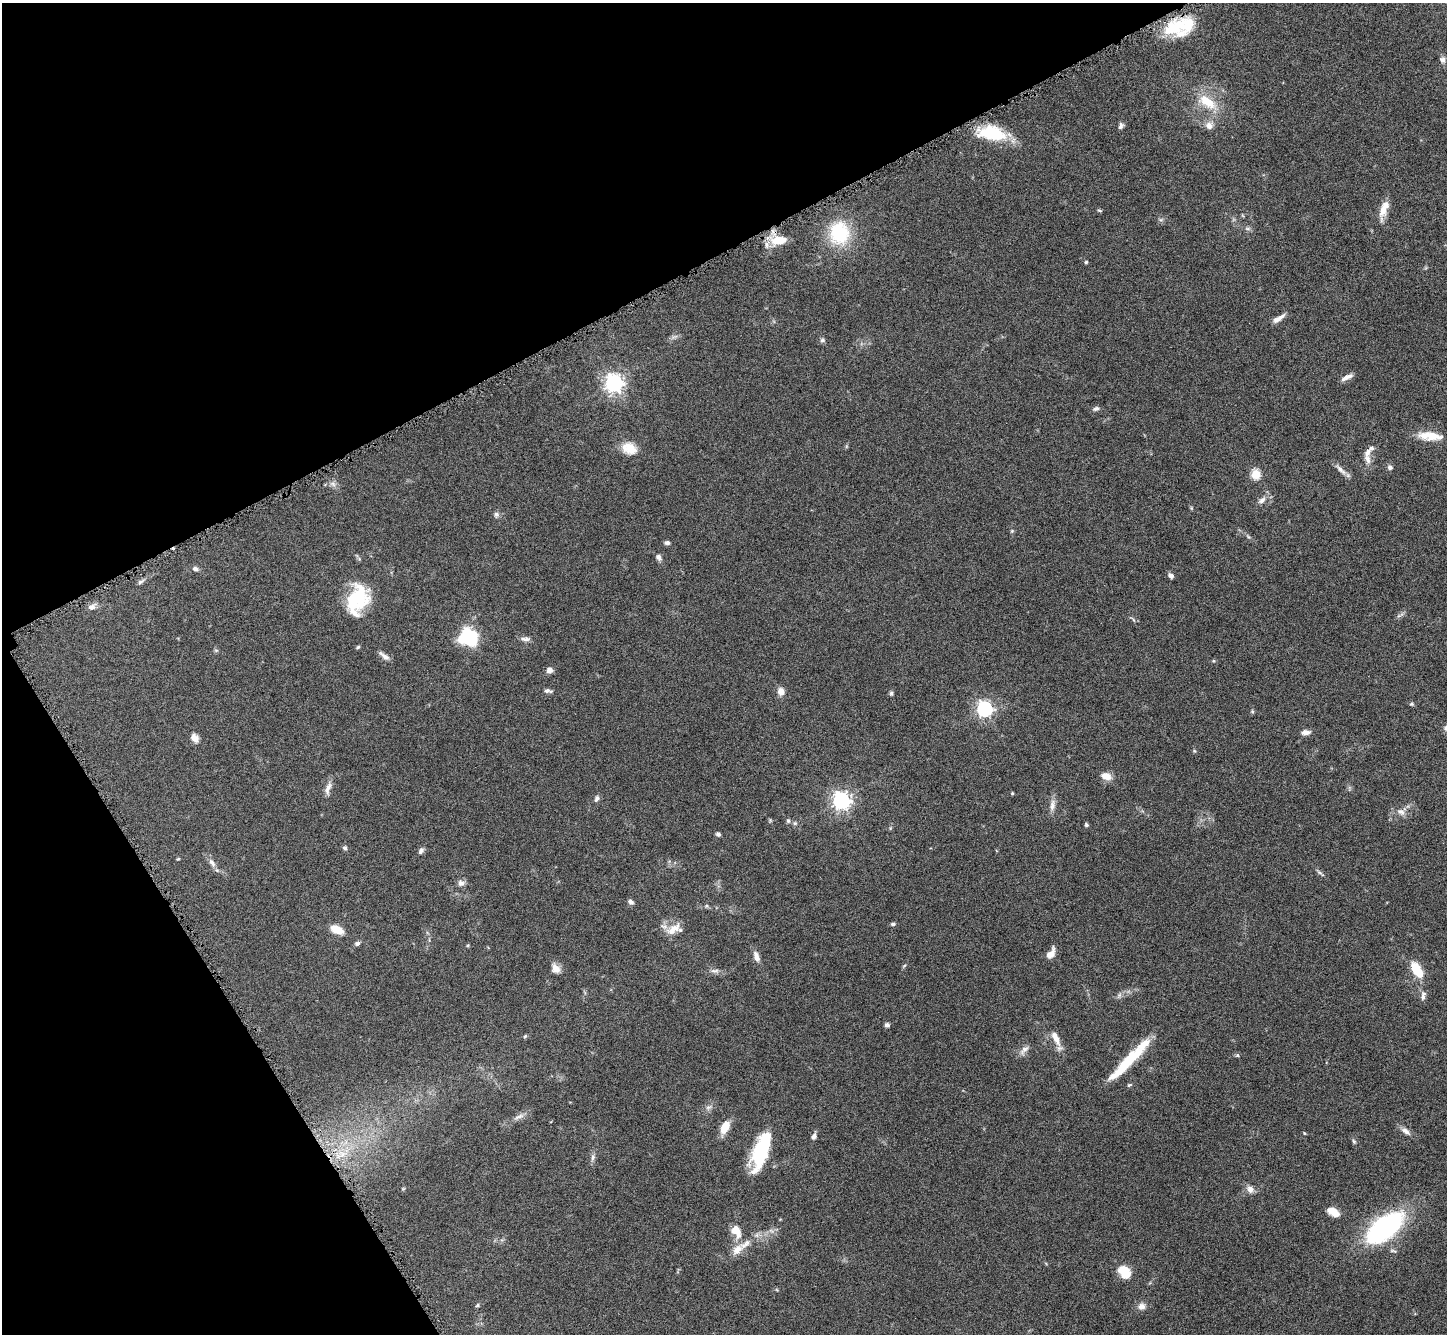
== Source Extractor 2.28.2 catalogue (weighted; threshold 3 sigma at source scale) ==
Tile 5 of 4 x 4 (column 1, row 2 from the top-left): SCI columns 15-1459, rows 2966-4297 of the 5805 x 5795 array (HDU 1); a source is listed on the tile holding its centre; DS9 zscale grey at full resolution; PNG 1449 x 1336 px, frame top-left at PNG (2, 3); no overlay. Shown black and unused: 28% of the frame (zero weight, under 8 of 16 exposures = <1% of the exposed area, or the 3 px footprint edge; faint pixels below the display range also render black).
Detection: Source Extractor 2.28.2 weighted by HDU 2 'WHT'; one run over the whole footprint, this tile lists its part. Background 0.0645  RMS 0.003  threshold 0.0124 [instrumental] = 3 sigma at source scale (4.09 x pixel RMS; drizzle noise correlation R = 1.36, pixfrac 0.8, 0.05/0.05 arcsec/px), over >= 5 px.
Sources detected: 117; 2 inside a brighter object's white glare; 1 cosmic-ray / hot-pixel residue — not listed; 10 inside a brighter listed object's ellipse — not listed separately; the other 104 listed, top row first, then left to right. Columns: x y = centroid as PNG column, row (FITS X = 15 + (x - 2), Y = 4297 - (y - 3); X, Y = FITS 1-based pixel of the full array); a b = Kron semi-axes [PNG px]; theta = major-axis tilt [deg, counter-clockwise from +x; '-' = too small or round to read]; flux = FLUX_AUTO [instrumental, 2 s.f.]
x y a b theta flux
1175 29 38 13 8 9.5
1442 60 9 7 -64 0.89
1207 102 27 12 -35 6.8
1121 126 9 6 71 0.74
1209 126 9 8 - 1.7
992 133 32 16 -9 13
1099 210 6 4 -18 0.34
1383 210 19 10 80 3.1
839 233 28 24 83 14
779 240 19 10 9 6.1
1086 262 4 3 - 0.43
1279 318 18 6 33 1.7
822 340 7 5 3 0.56
1347 377 15 5 27 1.5
614 383 7 6 - 140
1096 409 8 6 16 0.74
1432 435 27 12 -12 4.4
629 448 19 14 -26 4.4
1371 448 6 6 - 0.66
1368 459 14 8 -74 1.7
1390 467 7 6 - 0.73
1341 470 19 6 -45 1.5
1256 474 5 5 - 17
333 484 8 5 -45 0.85
1262 500 11 6 37 1.3
496 514 7 7 - 0.77
1012 531 5 5 - 0.35
667 543 7 5 -2 0.66
658 557 8 6 -65 0.94
195 569 7 6 - 0.73
1171 576 7 5 -42 0.92
140 582 10 4 32 0.65
357 598 34 24 76 15
92 607 10 8 11 1.3
469 637 15 13 -9 20
525 639 13 6 -2 1.1
358 647 5 4 - 0.35
384 656 15 5 -37 1.2
1214 661 5 4 - 0.29
549 670 6 6 - 1.4
548 691 10 5 -10 0.83
781 691 9 8 - 1.8
891 693 6 5 - 0.48
1411 704 6 4 -19 0.43
984 709 6 6 - 82
1252 711 6 3 -72 0.33
1306 732 10 6 2 1.3
194 738 12 9 -56 1.6
1194 751 5 4 - 0.3
1106 776 10 7 -18 2.9
328 788 19 6 74 1.7
1012 793 3 3 - 0.32
597 798 10 5 58 0.73
841 801 6 6 - 120
1052 805 17 7 85 1.7
1401 812 12 8 -26 1.6
788 821 6 5 - 0.47
795 823 6 5 - 0.47
1086 825 5 4 - 0.42
718 834 5 5 - 0.65
345 848 5 5 - 0.63
421 851 8 6 55 0.79
178 859 4 3 - 0.25
212 863 13 6 -54 1.4
1320 873 6 4 -19 0.49
461 883 8 8 - 1.3
631 902 7 5 -40 0.82
706 906 5 4 - 0.35
893 924 6 4 1 0.54
337 929 10 6 -25 5.9
673 929 22 10 36 3.3
357 943 7 5 16 0.66
1051 954 12 7 58 2.4
756 956 14 7 -71 1.7
556 968 10 8 -56 2.2
1417 969 19 10 -57 6.6
715 971 11 5 5 0.99
1119 995 7 4 71 0.55
1423 996 14 6 80 1.1
887 1025 6 5 - 0.68
525 1036 5 4 - 0.36
1056 1038 21 7 -64 3
1024 1050 15 7 44 1.4
1237 1055 5 4 - 0.36
1133 1056 36 14 40 8.6
1129 1085 6 4 14 0.38
708 1107 9 4 9 0.69
519 1117 15 6 19 1.4
725 1127 13 7 63 4.7
1405 1131 13 7 -38 1.4
1304 1133 4 3 - 0.23
814 1136 6 5 - 1.1
1354 1141 6 5 - 0.43
765 1146 29 17 80 14
342 1154 8 5 89 1.1
593 1157 9 5 77 0.85
1250 1189 9 8 - 1.6
1333 1212 13 7 -30 3.4
1385 1227 43 20 37 42
736 1231 17 10 -60 3.7
737 1250 20 11 43 3.1
1124 1272 16 12 -53 4.7
477 1305 6 4 6 0.39
1142 1306 10 9 - 1.5